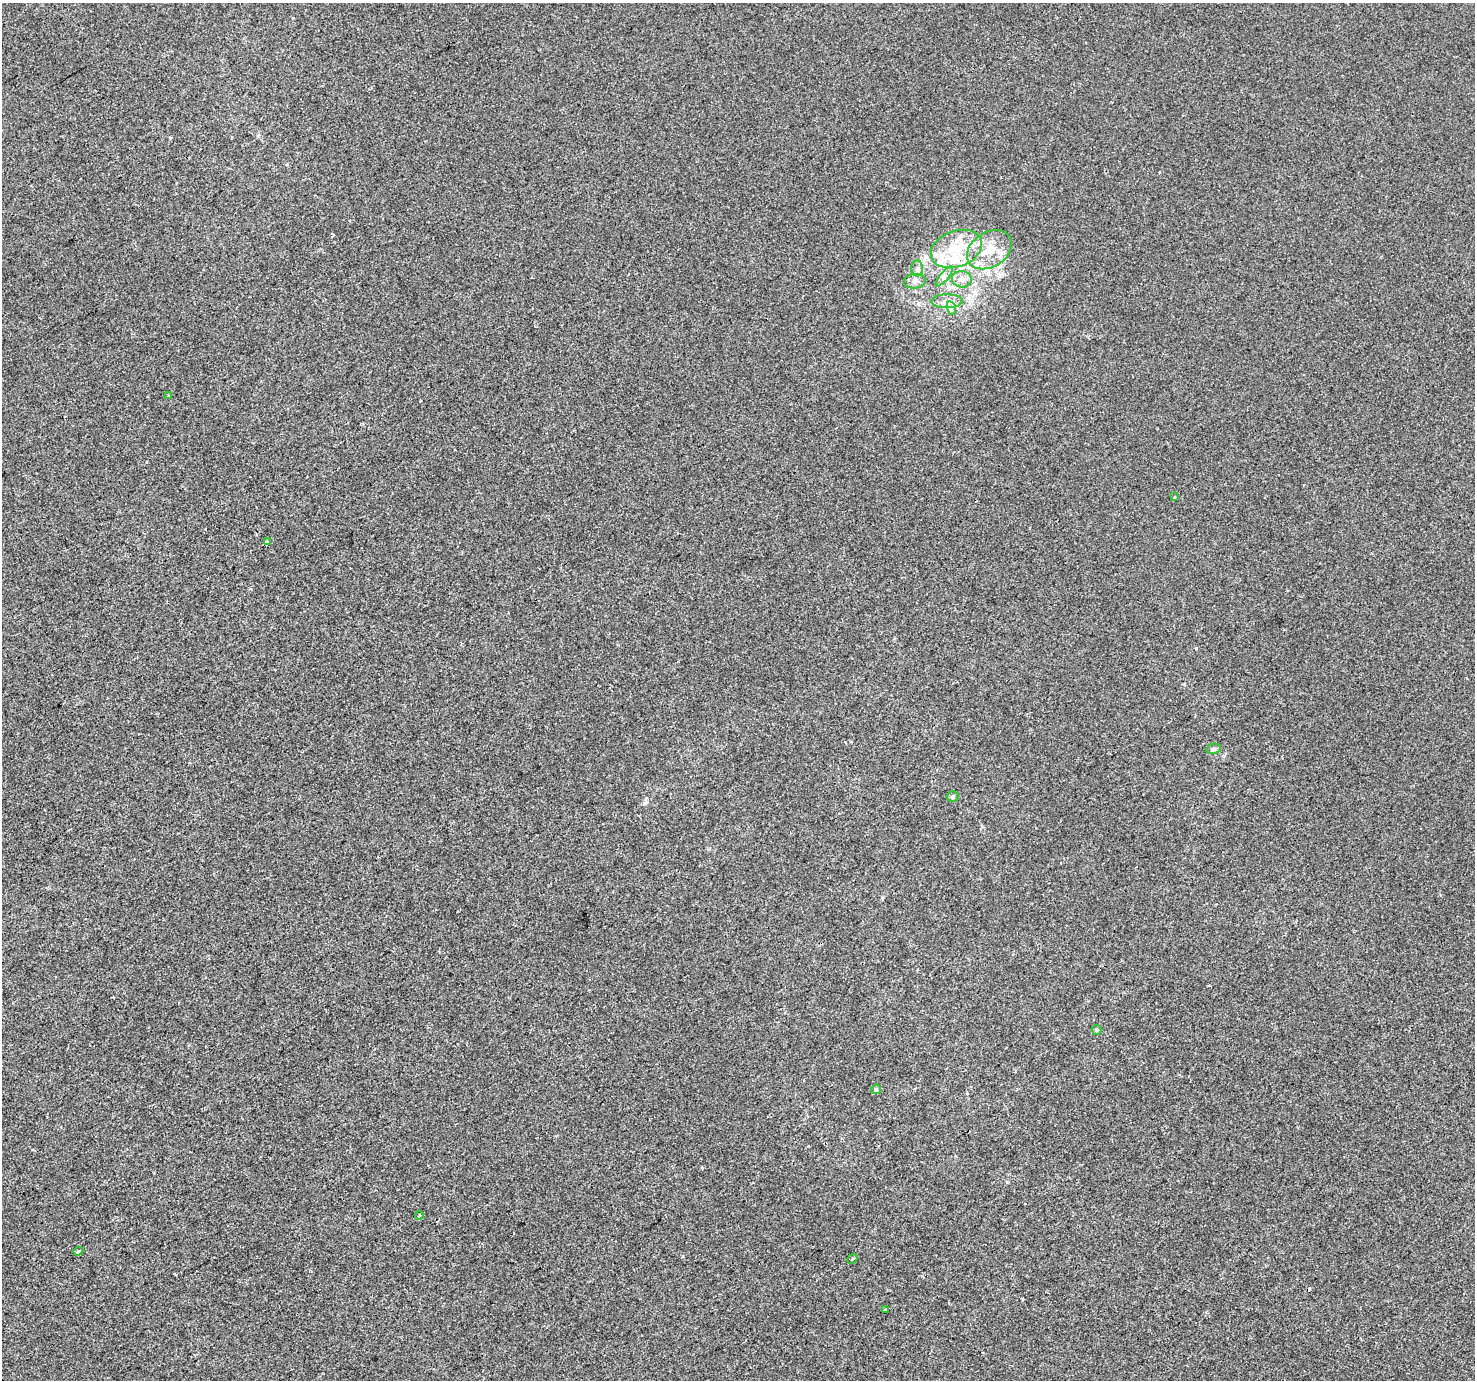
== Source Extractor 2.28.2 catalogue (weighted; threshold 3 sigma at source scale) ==
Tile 7 of 4 x 4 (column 3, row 2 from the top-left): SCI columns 2949-4421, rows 2934-4311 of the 5894 x 5806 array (HDU 1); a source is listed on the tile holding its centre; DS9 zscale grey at full resolution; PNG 1477 x 1382 px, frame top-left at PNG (2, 3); each listed source drawn as its Kron ellipse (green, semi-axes under 4 px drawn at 4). Shown black and unused: <1% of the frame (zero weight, under 2 of 3 exposures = <1% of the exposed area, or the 3 px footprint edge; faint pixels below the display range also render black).
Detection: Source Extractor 2.28.2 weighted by HDU 2 'WHT'; one run over the whole footprint, this tile lists its part. Background -5.05e-04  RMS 0.0042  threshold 0.0188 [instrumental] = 3 sigma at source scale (4.5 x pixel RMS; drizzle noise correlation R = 1.50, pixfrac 1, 0.0396/0.0396 arcsec/px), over >= 5 px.
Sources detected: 22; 1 cosmic-ray / hot-pixel residue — neither listed nor drawn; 2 inside a brighter listed object's ellipse — not listed separately; the other 19 listed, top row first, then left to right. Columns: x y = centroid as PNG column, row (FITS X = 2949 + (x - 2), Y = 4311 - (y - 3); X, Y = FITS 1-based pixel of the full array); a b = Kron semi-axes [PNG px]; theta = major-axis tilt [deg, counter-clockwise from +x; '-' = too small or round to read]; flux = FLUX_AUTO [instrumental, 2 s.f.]
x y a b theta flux
956 249 26 18 21 16
989 250 24 17 32 10
917 268 8 6 88 1.2
944 277 12 4 50 1.5
962 279 10 8 -6 2.7
915 281 11 7 5 1.8
947 301 16 7 1 3
951 308 7 4 -73 1.1
169 395 3 3 - 0.44
1175 497 4 2 - 0.34
268 542 4 4 - 0.81
1213 749 7 5 12 0.86
953 797 6 5 - 0.73
1097 1030 5 4 - 0.53
876 1089 5 4 - 0.5
419 1215 4 3 - 0.55
78 1251 5 4 - 0.64
852 1259 5 3 - 0.5
885 1310 3 3 - 0.89
Unlisted compact peaks at least as high as the median listed source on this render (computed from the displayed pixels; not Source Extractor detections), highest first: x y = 1184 684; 683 1256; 1196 648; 420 401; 645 803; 333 235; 882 897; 170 138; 702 1168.